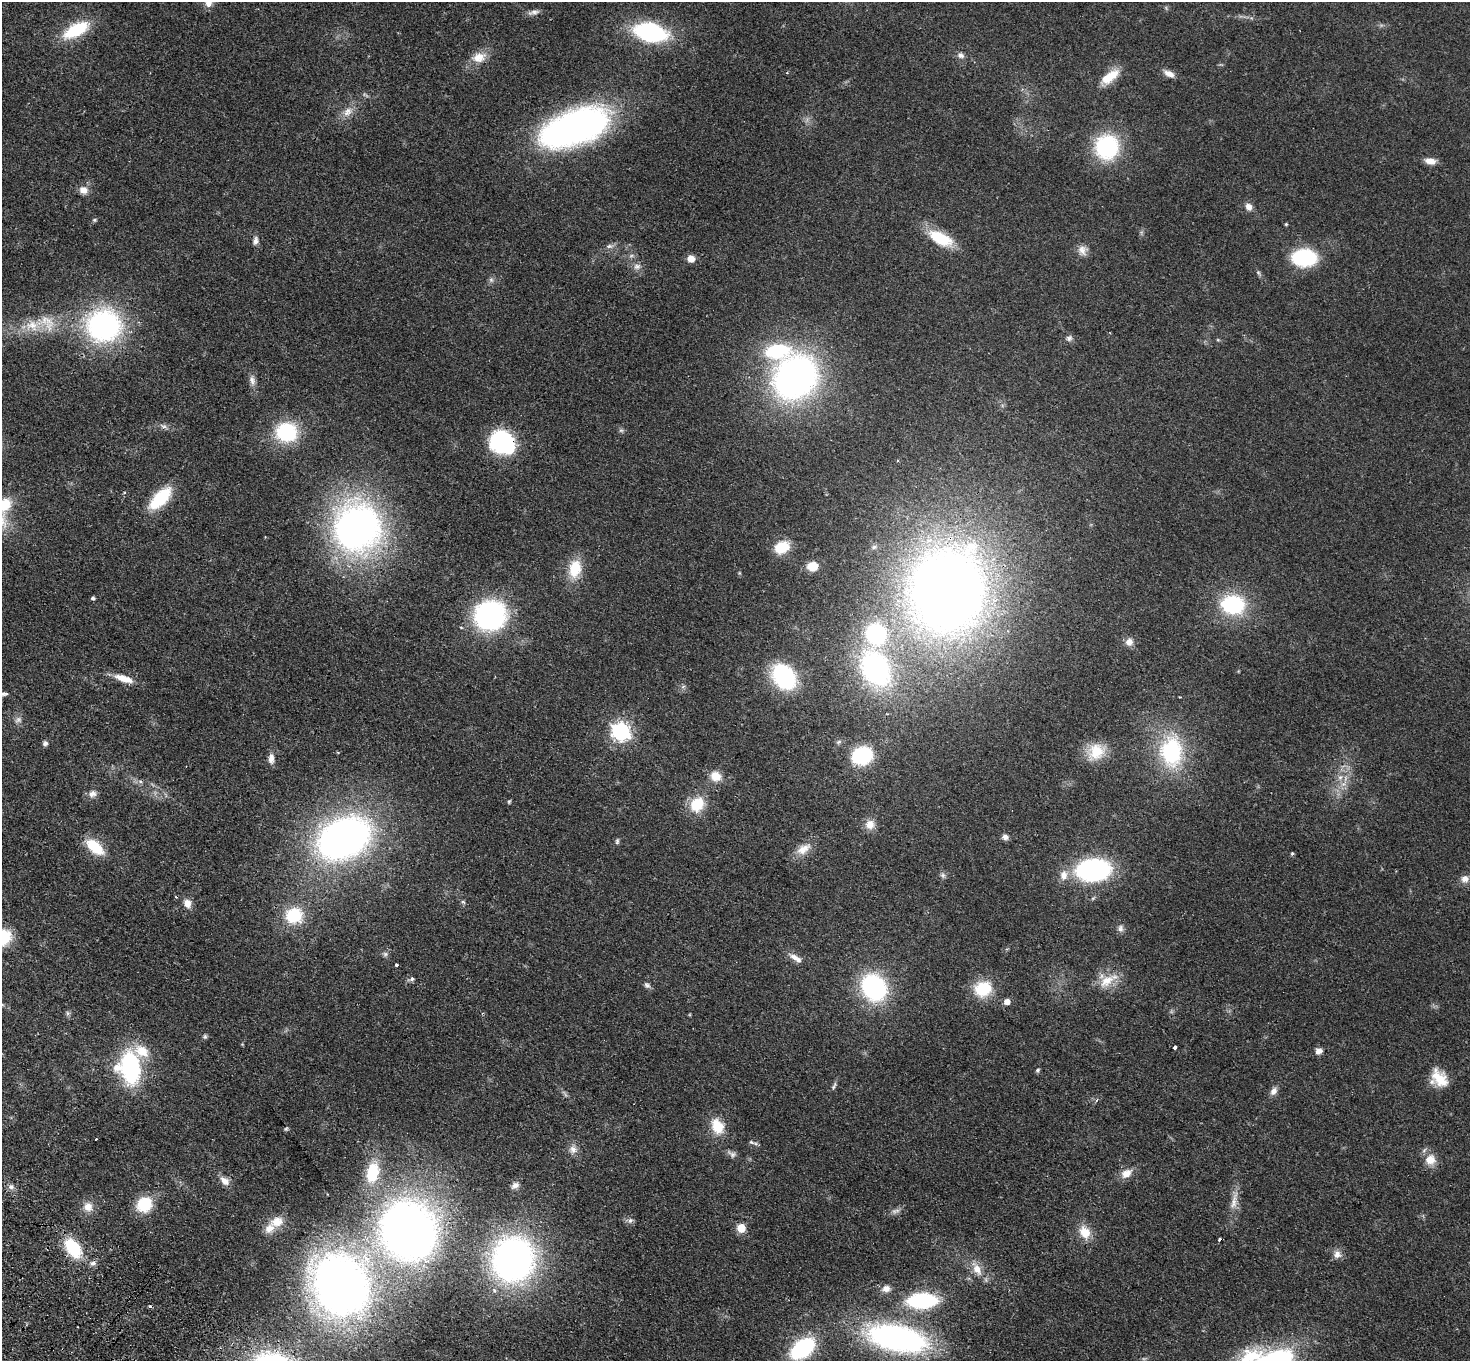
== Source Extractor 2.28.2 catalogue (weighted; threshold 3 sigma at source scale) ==
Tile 7 of 4 x 4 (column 3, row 2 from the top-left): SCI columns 2970-4437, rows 2918-4276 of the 5938 x 5974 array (HDU 1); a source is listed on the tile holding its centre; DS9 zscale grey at full resolution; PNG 1472 x 1363 px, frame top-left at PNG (2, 2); no overlay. Shown black and unused: <1% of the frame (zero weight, under 2 of 3 exposures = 3% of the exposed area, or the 3 px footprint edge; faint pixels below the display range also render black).
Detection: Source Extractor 2.28.2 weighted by HDU 2 'WHT'; one run over the whole footprint, this tile lists its part. Background 0.0594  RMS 0.007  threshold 0.0316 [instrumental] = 3 sigma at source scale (4.5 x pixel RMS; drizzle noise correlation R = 1.50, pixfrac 1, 0.05/0.05 arcsec/px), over >= 5 px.
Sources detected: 141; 3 too faint to see at this stretch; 2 cosmic-ray / hot-pixel residue — not listed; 4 inside a brighter listed object's ellipse — not listed separately; the other 132 listed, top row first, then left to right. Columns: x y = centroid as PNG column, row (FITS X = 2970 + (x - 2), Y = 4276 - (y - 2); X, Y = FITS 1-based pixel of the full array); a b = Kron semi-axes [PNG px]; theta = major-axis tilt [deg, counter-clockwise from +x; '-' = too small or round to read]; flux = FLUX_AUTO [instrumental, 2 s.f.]
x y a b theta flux
208 3 10 9 - 4.6
534 12 16 6 10 3.2
76 30 32 13 28 32
650 32 24 14 -12 110
961 55 9 8 - 2.8
479 57 20 13 15 9.8
1169 74 14 7 -26 4.6
1110 77 26 10 37 14
348 112 16 10 49 6.6
574 128 59 28 20 290
1107 147 21 20 - 75
1430 161 13 8 -11 5.7
83 190 11 9 -19 5.4
1248 207 9 8 - 4.2
94 220 6 5 - 1
1286 224 4 4 - 0.78
940 238 31 14 -27 25
256 241 11 6 82 2.9
609 246 11 6 0 2.4
1082 250 14 12 -87 5.3
1304 258 18 13 1 67
691 259 7 7 - 6.5
637 266 11 8 2 3.5
1258 273 7 5 -68 1.3
491 280 8 6 -88 1.9
47 322 31 20 -28 21
104 325 32 30 -7 150
1069 338 9 8 - 2.4
1218 340 6 3 -18 0.74
777 351 24 13 6 52
795 377 34 29 48 320
252 380 15 7 -78 3.8
163 426 11 5 -22 2.4
286 432 22 19 2 47
503 443 28 23 -37 60
160 498 22 10 46 41
3 505 17 13 33 21
357 527 41 38 88 320
782 547 15 11 28 19
812 566 9 7 10 14
575 569 20 14 78 20
947 590 69 60 79 820
93 598 4 4 - 1.5
1233 604 24 18 -6 56
490 615 23 21 14 150
876 633 16 15 - 77
1129 642 10 9 - 4.7
875 668 35 25 -62 130
784 677 21 15 -55 85
124 679 22 7 -18 12
683 687 6 4 21 1.2
3 694 17 6 -8 3.2
621 731 7 7 - 300
45 743 7 6 - 1.9
1171 751 30 22 -88 66
1096 752 24 19 39 17
862 756 14 12 21 67
271 759 13 7 89 4.6
716 776 11 10 - 9.8
1340 777 8 6 68 3
140 781 6 4 -19 1.3
93 794 11 9 16 3.8
509 801 6 4 63 0.85
697 804 18 15 56 20
870 824 13 13 - 6.7
1005 837 8 6 -9 2.9
344 838 42 29 26 350
617 841 8 5 83 1.3
95 847 21 11 -40 23
803 849 21 11 30 9
1292 853 5 4 - 0.93
1093 870 25 16 6 140
943 875 7 6 - 1.7
1063 875 12 9 85 6.2
1465 879 10 10 - 4.3
463 902 7 5 -42 1.2
187 903 12 9 -71 5.2
294 915 16 14 11 35
1120 929 10 7 -90 2.6
2 937 19 16 32 27
385 954 7 6 - 1.7
794 957 16 8 -30 4.7
396 965 3 3 - 1.8
412 979 5 4 - 2.5
1107 981 26 13 38 14
647 985 10 7 -43 2.1
874 987 23 19 -52 100
983 989 19 16 16 26
1007 1002 5 5 - 5.9
68 1013 6 6 - 1.4
205 1036 7 5 60 1.3
1175 1047 3 3 - 8.4
142 1051 22 15 -29 15
1319 1051 9 7 33 3.5
130 1067 21 14 -83 120
1038 1070 6 4 42 1.1
1439 1079 23 15 -53 16
834 1086 12 4 65 1.7
1273 1091 11 8 58 3.8
1097 1100 4 3 - 1.2
717 1126 18 13 -63 17
286 1129 6 5 - 0.99
96 1139 3 2 - 0.47
751 1142 8 5 -19 1.7
573 1149 11 10 - 4.7
732 1154 14 7 -37 2.8
1430 1160 14 14 - 8.7
372 1172 23 13 78 25
1126 1173 15 10 32 7.2
225 1181 13 7 -44 5.7
515 1185 11 8 28 3.3
11 1187 7 6 - 2.1
1234 1201 31 8 78 8.7
144 1204 17 15 45 23
88 1207 13 12 - 6.7
895 1211 13 6 16 3
630 1220 9 6 28 2.3
277 1222 19 13 20 10
741 1228 5 5 - 23
408 1231 55 49 -52 470
1085 1232 17 12 -64 11
73 1248 20 12 -56 34
1337 1254 12 10 -87 4.6
513 1259 36 33 78 280
93 1263 8 5 2 2.3
977 1269 18 10 -61 8.7
340 1285 60 51 -61 470
886 1289 11 8 8 4.1
922 1301 24 12 2 80
897 1338 63 27 -12 170
802 1348 17 11 37 97
1251 1356 46 22 6 39
Overlapping masked pixels (flux is a lower limit): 3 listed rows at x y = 503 443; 947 590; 73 1248
Isophote crosses this tile's border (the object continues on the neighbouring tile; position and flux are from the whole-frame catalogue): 5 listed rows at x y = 208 3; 3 505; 3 694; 2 937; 1251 1356